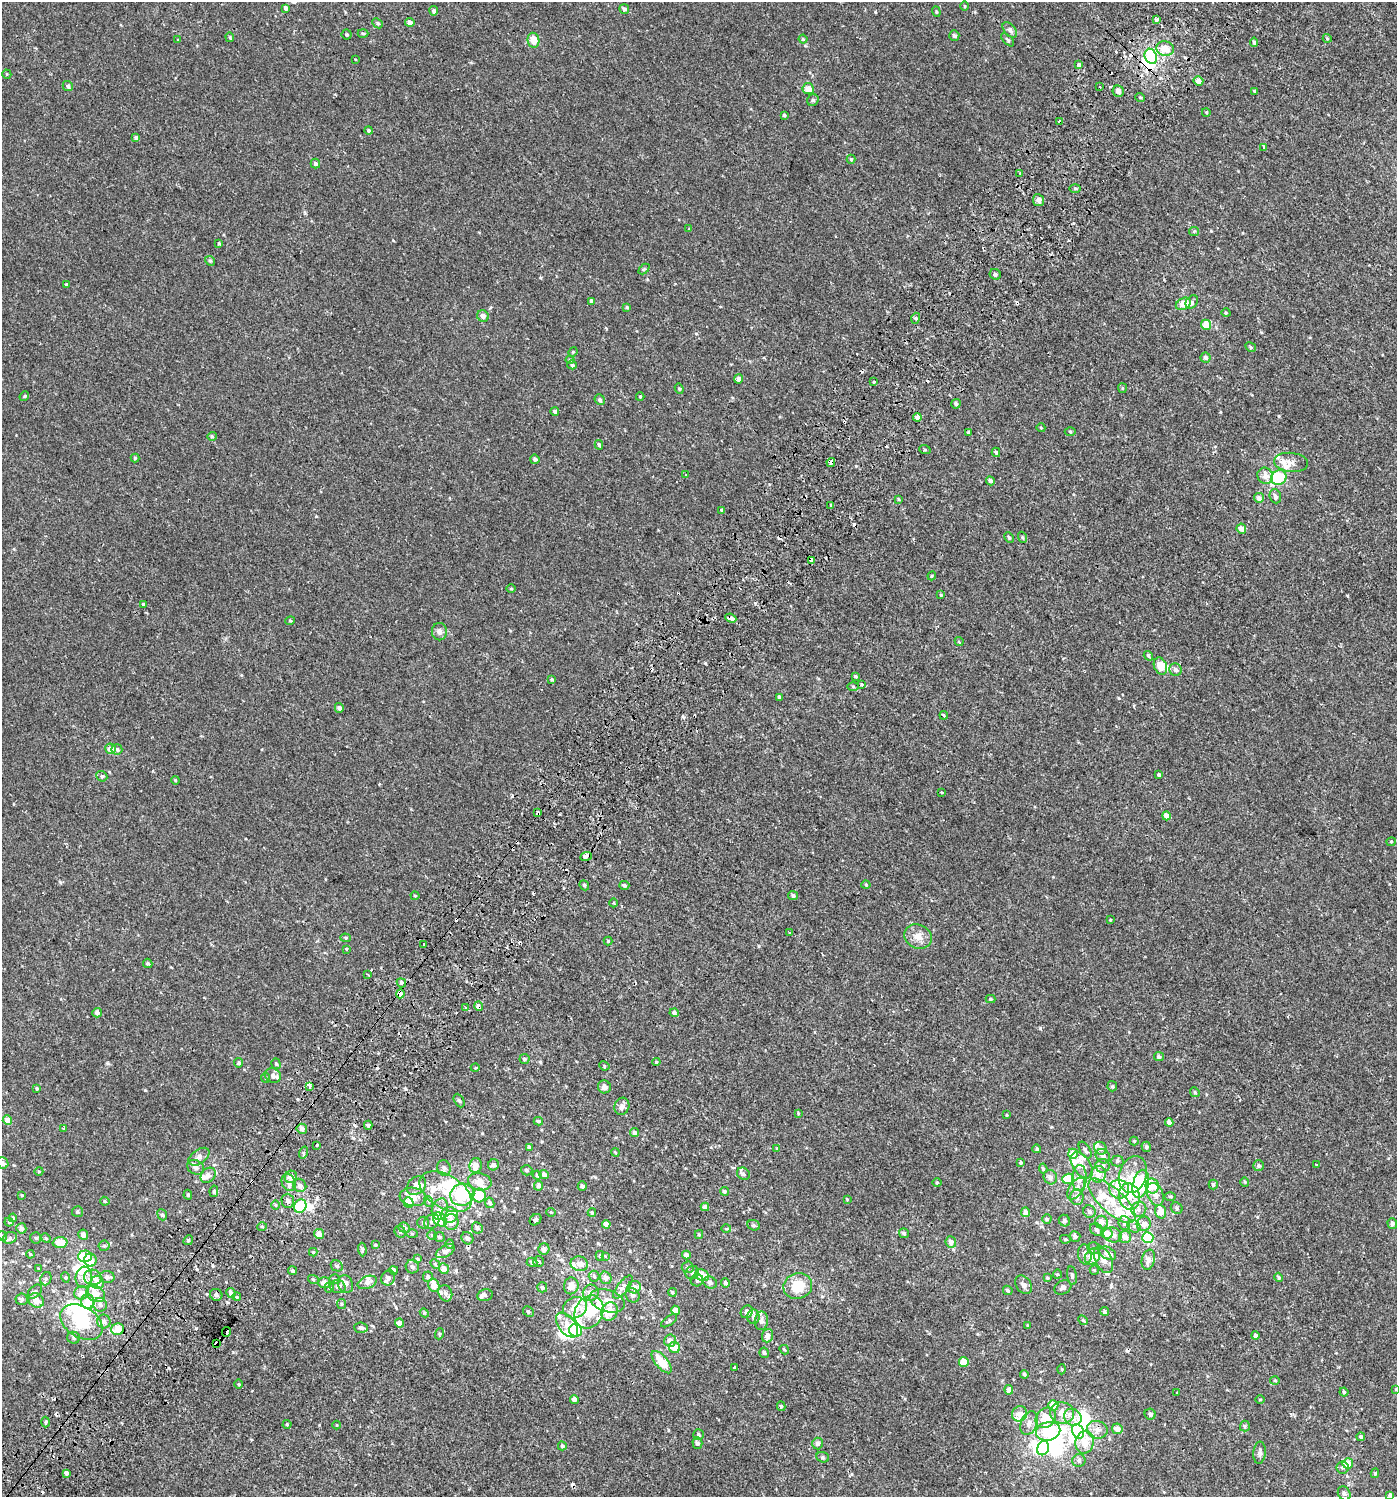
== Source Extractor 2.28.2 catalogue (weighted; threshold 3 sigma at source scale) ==
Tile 7 of 4 x 4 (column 3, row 2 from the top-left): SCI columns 3023-4417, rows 3038-4532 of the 6113 x 6089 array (HDU 1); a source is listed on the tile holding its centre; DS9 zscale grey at full resolution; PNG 1399 x 1499 px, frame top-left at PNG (2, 2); each listed source drawn as its Kron ellipse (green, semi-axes under 4 px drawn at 4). Shown black and unused: <1% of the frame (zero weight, under 2 of 3 exposures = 3% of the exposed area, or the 3 px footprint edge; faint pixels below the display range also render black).
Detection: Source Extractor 2.28.2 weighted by HDU 2 'WHT'; one run over the whole footprint, this tile lists its part. Background 6.49e-04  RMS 0.0026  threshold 0.0117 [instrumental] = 3 sigma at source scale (4.5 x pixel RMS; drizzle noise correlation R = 1.50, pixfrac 1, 0.0396/0.0396 arcsec/px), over >= 5 px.
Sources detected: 553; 21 inside a brighter object's white glare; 26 cosmic-ray / hot-pixel residue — neither listed nor drawn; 48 inside a brighter listed object's ellipse — not listed separately; the other 458 listed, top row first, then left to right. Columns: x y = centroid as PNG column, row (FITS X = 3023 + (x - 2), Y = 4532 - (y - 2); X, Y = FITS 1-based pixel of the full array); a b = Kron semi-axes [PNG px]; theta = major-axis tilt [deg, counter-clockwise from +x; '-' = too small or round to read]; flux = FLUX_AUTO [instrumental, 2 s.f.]
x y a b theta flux
965 6 5 3 - 0.21
286 8 4 4 - 0.77
624 9 5 5 - 0.67
434 11 5 4 - 0.6
936 12 5 4 - 0.28
1156 20 4 3 - 1.2
410 22 5 4 - 1.2
378 23 6 4 -41 0.4
1010 30 9 5 -48 0.76
363 33 5 3 - 0.27
347 34 5 5 - 0.39
954 36 5 5 - 0.51
230 37 5 3 - 0.27
1327 38 5 3 - 0.2
803 39 4 4 - 0.38
178 40 4 2 - 0.17
533 40 7 6 - 2.3
1008 40 8 4 -48 0.42
1254 42 4 3 - 0.5
1165 48 9 7 -15 3.2
1151 56 8 6 -68 11
355 59 3 2 - 0.17
1078 65 4 3 - 2
7 74 5 4 - 0.28
1198 81 5 4 - 1.3
68 86 5 5 - 0.52
1100 87 3 2 - 0.21
808 89 6 5 - 2.2
1118 91 6 5 - 1.1
1254 91 4 3 - 0.21
1140 97 5 3 - 0.22
813 100 6 5 - 0.58
1206 112 4 3 - 0.18
784 115 4 4 - 0.33
1060 122 4 3 - 0.5
369 130 4 4 - 0.38
136 138 4 4 - 0.99
1264 147 3 3 - 1.5
851 159 4 4 - 0.4
315 163 5 4 - 0.53
1020 173 4 3 - 0.32
1075 189 6 4 -1 0.33
1038 200 6 5 - 1.1
689 229 3 3 - 0.16
1194 231 5 4 - 0.27
219 244 3 3 - 0.96
210 261 5 4 - 0.35
644 269 6 4 44 0.29
995 274 6 5 - 0.63
66 284 3 3 - 0.34
592 301 4 3 - 0.73
1192 302 7 5 53 0.59
1183 304 8 5 27 3.2
627 307 4 4 - 0.32
1226 313 5 3 - 0.22
483 316 6 5 - 0.98
916 318 5 3 - 0.34
1206 325 5 5 - 2.9
1251 347 6 4 -30 0.38
573 352 5 4 - 0.25
1205 358 5 5 - 0.74
570 360 4 4 - 0.33
572 365 5 4 - 0.57
739 379 4 4 - 0.78
874 382 3 3 - 0.62
1122 388 5 4 - 0.28
679 389 5 4 - 0.34
24 396 5 4 - 0.31
640 397 4 4 - 0.27
600 400 5 5 - 0.55
956 404 5 4 - 0.47
555 411 4 4 - 0.65
917 417 4 4 - 1.3
1041 428 4 3 - 0.19
968 432 4 4 - 0.35
1070 432 5 3 - 0.26
212 436 4 4 - 0.3
599 445 5 4 - 0.43
925 450 6 3 -18 0.26
996 452 5 4 - 0.41
135 458 4 4 - 0.32
535 459 4 4 - 0.66
1291 462 17 9 -6 1.8
831 463 4 3 - 2.1
686 475 3 3 - 0.15
1265 476 8 7 - 1.7
1279 478 8 7 - 9.2
990 481 4 4 - 0.78
1275 496 7 5 -69 0.82
1259 498 5 5 - 1
899 499 4 3 - 0.25
831 505 3 3 - 0.5
722 510 4 3 - 1.2
1241 529 5 4 - 1.4
1009 537 5 3 - 0.32
1022 537 5 3 - 0.24
811 560 4 3 - 1.5
932 576 4 4 - 0.26
511 589 5 3 - 0.2
941 595 3 3 - 0.24
144 604 4 3 - 0.6
731 618 6 3 -25 5.3
290 621 5 3 - 0.21
439 632 9 7 -89 0.92
959 642 4 3 - 0.37
1148 656 5 4 - 0.5
1160 666 9 6 -67 3.1
1176 670 6 6 - 0.83
855 676 3 3 - 0.62
552 679 4 4 - 0.34
862 685 3 3 - 0.85
853 686 6 4 -1 0.29
779 697 4 3 - 0.41
339 708 5 4 - 0.77
944 715 4 2 - 0.35
110 749 5 5 - 1.7
117 749 5 5 - 0.56
1158 775 3 3 - 0.74
102 776 6 5 - 0.42
175 780 4 3 - 0.23
941 792 3 2 - 0.2
538 813 3 3 - 2
1166 816 4 4 - 1.7
1391 842 4 4 - 0.26
586 857 6 4 21 2
584 885 5 4 - 0.41
624 885 5 4 - 0.58
866 885 4 4 - 0.25
793 895 5 4 - 0.62
415 896 4 4 - 0.28
614 903 4 3 - 0.18
1110 920 4 2 - 0.16
790 933 4 3 - 0.89
918 937 14 12 -27 2.2
346 938 5 4 - 0.35
608 941 4 4 - 0.25
424 944 3 3 - 0.48
346 949 3 3 - 0.33
148 963 5 4 - 0.41
368 974 3 2 - 0.32
401 983 5 4 - 0.41
400 994 4 4 - 1.5
991 999 5 4 - 0.42
478 1006 5 3 - 1.2
465 1008 3 3 - 0.37
97 1013 5 4 - 0.73
674 1013 4 4 - 0.65
1159 1057 5 4 - 0.71
524 1059 5 5 - 0.5
656 1062 4 4 - 0.31
239 1063 5 4 - 0.49
276 1064 5 4 - 0.35
604 1066 5 4 - 0.31
475 1068 4 3 - 0.18
273 1076 8 7 - 1.1
266 1078 5 4 - 0.26
310 1086 4 3 - 2.6
1112 1086 5 4 - 0.32
604 1087 6 6 - 0.99
37 1088 3 3 - 0.3
1195 1092 5 4 - 0.3
459 1100 7 5 -62 0.39
622 1106 9 7 70 1.1
798 1113 4 3 - 0.22
1007 1115 3 3 - 0.21
7 1120 5 4 - 1.8
538 1121 4 3 - 0.4
1169 1122 4 4 - 0.96
368 1125 4 4 - 0.41
63 1129 4 3 - 0.22
302 1129 5 5 - 0.95
634 1133 5 4 - 0.67
1134 1141 4 4 - 0.24
317 1145 3 3 - 0.5
529 1147 4 3 - 0.41
1146 1147 5 5 - 0.53
1100 1148 7 6 - 1
777 1149 4 3 - 0.18
1037 1149 4 4 - 0.5
1085 1150 9 5 -60 0.66
615 1152 4 3 - 0.23
304 1153 6 4 71 0.4
1073 1154 5 5 - 3.2
1103 1156 8 6 -44 0.89
199 1157 12 7 35 1.2
1117 1161 6 5 - 0.47
3 1163 6 5 - 0.8
1021 1163 3 3 - 0.62
1317 1164 3 2 - 0.25
476 1165 7 6 - 1.8
493 1165 5 5 - 0.84
1082 1165 15 8 -55 2
1102 1166 7 7 - 0.85
1259 1166 5 5 - 0.59
196 1167 9 7 -25 1.1
444 1168 8 6 -71 0.82
1043 1169 5 4 - 0.39
527 1170 6 5 - 0.47
39 1171 4 3 - 0.23
544 1174 5 4 - 0.86
743 1174 7 5 -39 0.54
1098 1174 8 7 - 2.1
1133 1174 19 13 71 4.1
208 1175 8 6 44 1.1
537 1175 4 4 - 0.31
291 1177 6 6 - 1.6
1050 1177 7 6 - 0.97
1079 1178 13 7 87 1.8
1068 1179 5 5 - 6
480 1182 12 8 -14 2.4
1245 1182 5 4 - 0.29
289 1183 9 6 -66 1
937 1183 5 3 - 0.22
1141 1184 14 7 77 8.3
300 1185 7 6 - 1
1213 1185 5 4 - 0.46
416 1186 11 8 43 1.3
539 1186 5 4 - 0.9
582 1186 4 4 - 0.63
1152 1186 7 6 - 2.4
1076 1189 12 6 54 1.8
1119 1189 10 9 - 2.6
214 1191 5 4 - 0.39
724 1191 4 4 - 0.42
446 1192 29 16 -31 7
1155 1194 12 7 -68 1.7
22 1195 3 3 - 0.23
188 1195 5 4 - 0.37
462 1195 12 11 - 13
479 1195 7 6 - 6
1129 1196 13 10 -79 3.3
1170 1196 5 3 - 0.26
413 1197 13 9 -8 2.5
1077 1197 8 6 -86 1
847 1199 4 4 - 0.2
105 1201 5 4 - 0.29
288 1201 7 6 - 0.92
428 1201 5 3 - 0.22
1112 1201 30 12 -42 6.3
409 1203 5 5 - 3.3
490 1203 5 4 - 0.55
275 1205 5 3 - 0.29
300 1206 7 6 - 9.4
705 1207 4 4 - 1.1
1177 1208 6 5 - 0.47
440 1209 10 8 73 1.7
1139 1209 8 7 - 0.96
77 1212 5 5 - 0.43
551 1212 5 4 - 0.23
1026 1212 5 4 - 1.3
1089 1212 6 6 - 0.66
1161 1212 7 5 -70 3.1
592 1213 4 4 - 0.26
162 1215 6 4 -67 0.43
449 1215 8 7 - 2
13 1218 4 4 - 0.3
440 1219 8 6 -48 7.2
1047 1219 4 4 - 0.4
535 1220 6 5 - 0.45
432 1221 8 6 38 0.81
1064 1221 6 5 - 0.63
9 1222 4 4 - 0.28
451 1222 8 7 - 1.9
1101 1222 6 6 - 1.6
423 1223 6 6 - 0.55
1124 1223 7 6 - 0.76
606 1224 4 4 - 1.7
1144 1224 7 7 - 1.7
1392 1224 5 4 - 0.86
754 1225 6 5 - 0.41
262 1226 5 3 - 0.22
1134 1226 7 6 - 0.68
21 1228 5 5 - 0.91
404 1228 6 5 - 0.87
477 1228 6 5 - 0.68
726 1229 5 3 - 0.25
1097 1229 7 5 -46 0.59
400 1232 6 5 - 0.46
904 1233 5 5 - 0.4
1107 1233 6 5 - 2.3
319 1234 5 5 - 1.5
412 1234 6 4 -2 0.26
83 1235 5 4 - 1.3
432 1235 4 4 - 0.25
699 1235 4 4 - 0.29
1113 1235 9 7 -19 1.5
2 1236 5 4 - 0.32
1075 1236 5 5 - 0.77
439 1237 5 5 - 0.51
1125 1237 6 6 - 1.7
10 1238 7 5 22 0.72
36 1238 6 5 - 0.4
46 1238 5 4 - 0.29
467 1238 6 5 - 0.76
1148 1238 5 5 - 11
1065 1239 5 4 - 0.34
188 1240 5 4 - 0.4
60 1242 7 5 4 4.6
951 1242 6 5 - 1.2
450 1244 5 4 - 0.27
375 1245 3 3 - 0.2
104 1246 5 5 - 0.37
1094 1248 6 6 - 0.61
362 1249 7 4 -88 0.49
544 1249 6 5 - 0.85
445 1251 10 5 29 1.1
313 1252 4 4 - 0.27
1108 1253 9 6 -30 1.9
30 1254 4 3 - 0.24
1085 1254 10 6 -81 1.1
686 1255 4 4 - 1
85 1256 7 6 - 6.5
600 1256 5 4 - 0.36
605 1256 4 4 - 0.19
1092 1256 9 7 50 4.4
418 1259 4 4 - 0.24
90 1260 6 6 - 2.3
1103 1260 14 8 -64 1.9
1148 1260 10 6 77 1.2
532 1262 5 5 - 0.61
539 1262 5 5 - 0.39
435 1264 5 4 - 0.35
579 1264 9 7 -11 1.3
337 1266 6 5 - 0.43
412 1267 7 6 - 0.66
688 1267 6 6 - 0.58
38 1268 4 3 - 0.17
444 1269 5 5 - 1.7
394 1270 4 4 - 0.86
1094 1270 5 4 - 0.28
293 1271 4 4 - 0.42
692 1273 7 6 - 0.7
1057 1274 4 4 - 0.25
702 1275 7 5 -28 4.4
594 1276 5 5 - 0.46
1072 1276 9 5 -80 0.63
65 1277 5 3 - 0.25
84 1277 10 8 83 1.7
93 1277 9 7 -11 1.6
107 1277 7 6 - 0.9
428 1277 5 5 - 0.5
1279 1277 5 4 - 0.38
388 1278 8 6 59 0.83
606 1278 6 6 - 1.1
1047 1278 4 3 - 0.24
46 1279 7 5 69 0.5
313 1279 5 3 - 0.25
334 1279 5 5 - 0.38
697 1280 6 6 - 0.63
98 1282 7 6 - 2.1
367 1282 10 6 21 1.2
325 1283 6 5 - 1.7
710 1283 7 5 -24 0.77
725 1283 4 4 - 0.61
345 1284 9 7 -68 1.1
434 1285 7 5 -64 2.7
1024 1285 10 7 -53 1.1
571 1286 8 7 - 1.8
798 1286 14 12 19 5.6
338 1287 8 6 -12 0.94
542 1287 5 5 - 0.5
623 1287 14 5 52 1
634 1287 7 6 - 1.2
1063 1287 9 6 30 0.82
329 1288 5 4 - 0.35
1008 1290 5 4 - 0.52
35 1292 8 5 44 0.6
672 1292 4 4 - 0.34
82 1293 7 6 - 1.8
231 1293 5 4 - 0.94
445 1293 8 6 -67 0.95
591 1293 8 7 - 1.4
96 1294 10 7 -29 2.5
216 1295 6 6 - 0.76
485 1295 8 5 13 0.8
632 1295 7 6 - 0.68
237 1297 4 2 - 0.2
21 1299 6 5 - 0.51
36 1300 8 6 -35 2.1
88 1301 7 7 - 3.1
607 1301 18 11 -17 2.7
342 1304 5 4 - 0.32
100 1305 7 6 - 0.87
575 1308 12 10 23 3.4
675 1310 4 4 - 1.4
528 1311 5 5 - 0.42
609 1311 9 8 - 4.1
1104 1311 4 4 - 0.4
589 1312 17 14 64 6.6
747 1312 7 5 53 0.88
424 1313 4 4 - 0.29
753 1317 7 6 - 0.76
1083 1320 5 4 - 0.3
669 1321 9 4 34 0.47
761 1321 9 6 82 1
81 1322 23 15 -32 10
104 1322 7 6 - 0.8
399 1323 4 4 - 1.1
567 1325 14 8 -52 2.1
1028 1326 3 3 - 0.22
361 1328 7 5 -5 0.69
118 1329 6 5 - 2.9
576 1330 7 6 - 5.5
226 1332 5 3 - 1.5
439 1334 6 3 72 0.25
767 1336 7 5 71 1.7
1255 1336 4 4 - 0.95
73 1338 6 6 - 0.5
670 1341 6 6 - 1.3
217 1343 3 3 - 1.8
674 1347 6 5 - 2.8
784 1350 5 4 - 0.27
764 1353 5 4 - 0.44
662 1362 13 6 -50 4.7
964 1362 5 4 - 4.2
734 1367 3 3 - 1
1062 1369 5 3 - 0.23
1024 1374 4 4 - 0.38
1275 1380 5 3 - 0.27
239 1384 5 3 - 0.21
1396 1389 4 3 - 0.18
1009 1390 4 4 - 1.2
1344 1392 4 4 - 0.38
1177 1393 3 2 - 0.23
574 1399 4 4 - 1.1
1260 1399 4 3 - 0.19
1053 1405 5 5 - 2.7
781 1406 5 4 - 0.39
1062 1413 12 10 -9 2.9
1020 1414 8 7 - 1.8
1150 1414 6 5 - 0.72
1073 1417 9 8 - 1.6
1046 1418 11 9 43 4.5
46 1422 5 3 - 0.32
1029 1423 12 8 69 1.5
287 1424 4 4 - 0.24
337 1425 4 3 - 0.17
1245 1426 5 5 - 0.35
1117 1429 5 5 - 1.7
1097 1430 10 8 -15 1.6
1048 1431 12 9 13 10
1078 1431 7 5 -63 24
699 1435 5 5 - 0.39
1361 1437 4 4 - 0.55
1085 1442 11 9 77 4.3
697 1443 6 5 - 0.56
817 1443 6 5 - 0.8
562 1446 4 4 - 0.41
1043 1448 7 5 67 9.6
1260 1453 11 6 84 0.74
823 1457 6 5 - 0.46
1079 1461 6 6 - 0.75
1348 1463 5 5 - 2.4
1342 1468 6 6 - 0.53
67 1473 4 3 - 7.2
1375 1473 5 4 - 0.33
1344 1493 7 6 - 0.66
1390 1495 4 3 - 0.5
Overlapping masked pixels (flux is a lower limit): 10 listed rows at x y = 1060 122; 831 463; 811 560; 731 618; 538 813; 586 857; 400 994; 478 1006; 226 1332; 217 1343
Isophote crosses this tile's border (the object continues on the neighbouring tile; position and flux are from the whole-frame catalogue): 4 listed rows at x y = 3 1163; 2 1236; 1396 1389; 1390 1495
Unlisted compact peaks at least as high as the median listed source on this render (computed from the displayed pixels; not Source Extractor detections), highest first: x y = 1040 1028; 145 1090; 705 663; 60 882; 875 12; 856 466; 353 1138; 1347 595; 305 213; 1119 698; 668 1430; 319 1425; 1261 332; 759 946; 393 240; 1211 231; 316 516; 107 1063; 482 1133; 1110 87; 540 278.